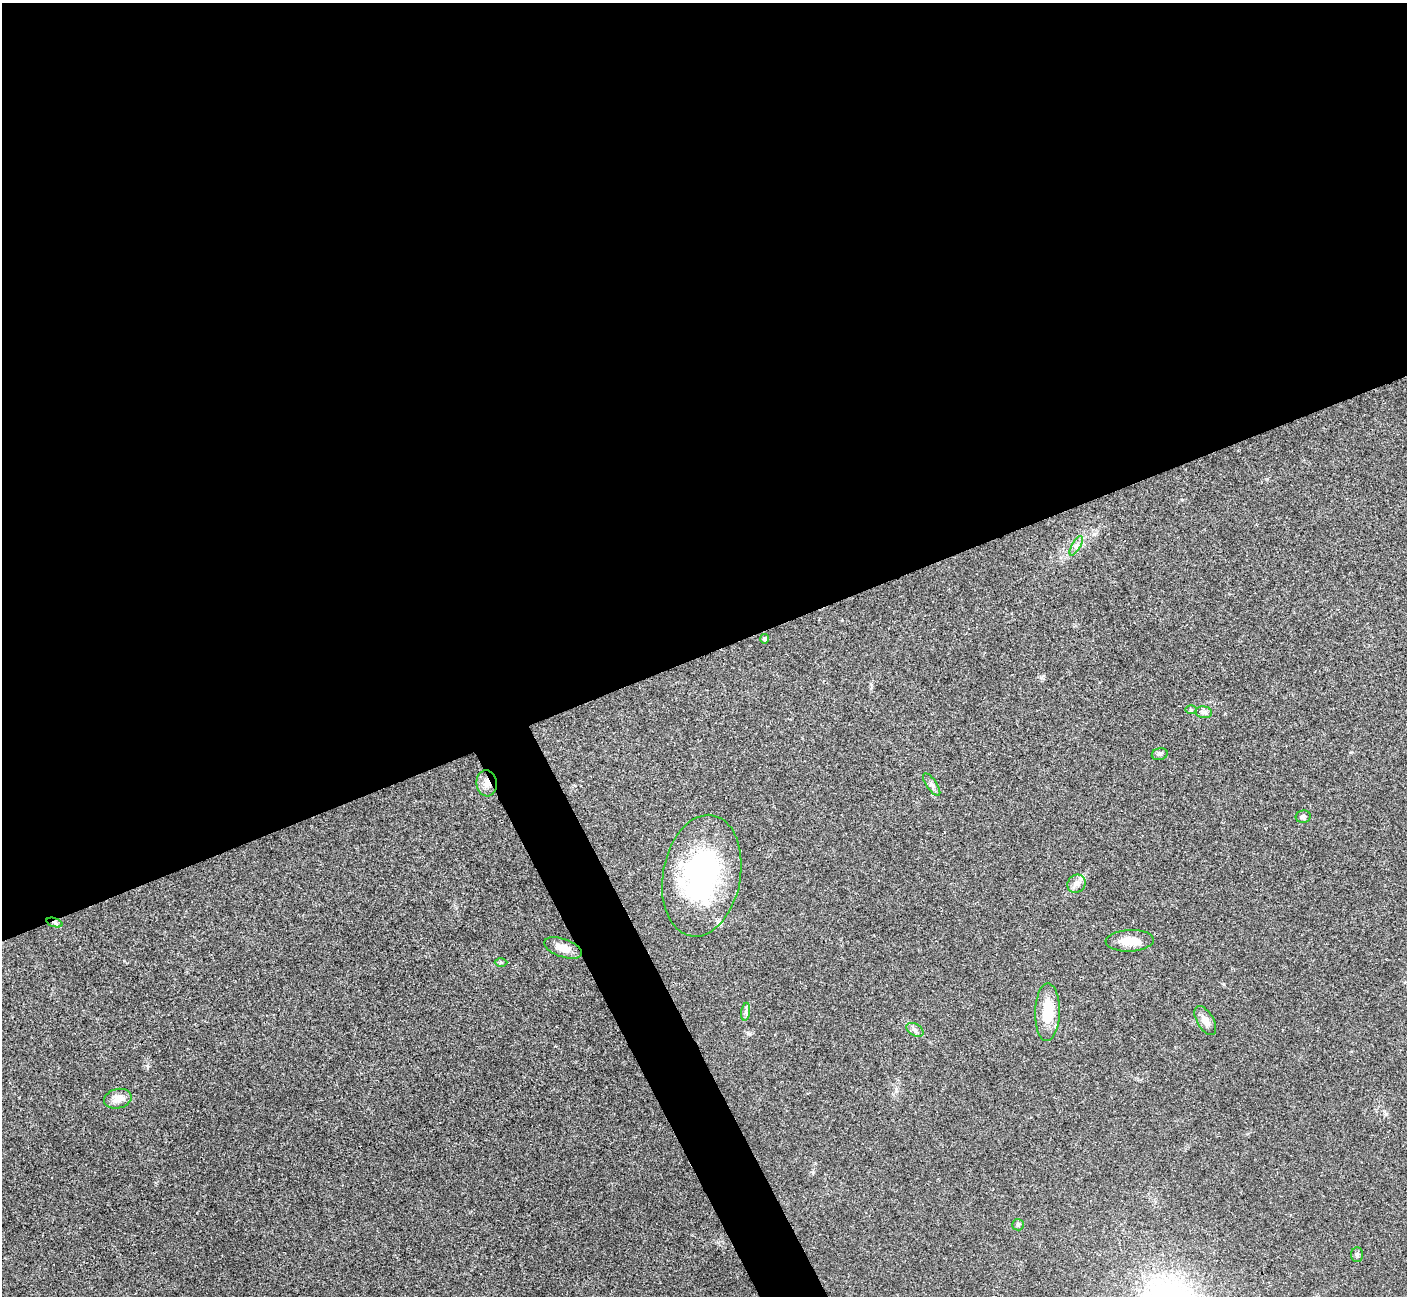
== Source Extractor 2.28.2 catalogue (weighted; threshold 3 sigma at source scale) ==
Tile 2 of 4 x 4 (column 2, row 1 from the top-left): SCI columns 1409-2813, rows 4037-5330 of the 5629 x 5617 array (HDU 1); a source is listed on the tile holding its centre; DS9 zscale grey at full resolution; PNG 1409 x 1298 px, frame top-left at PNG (2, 3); each listed source drawn as its Kron ellipse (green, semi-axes under 4 px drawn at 4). Shown black and unused: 53% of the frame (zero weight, under 3 of 4 exposures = <1% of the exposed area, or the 3 px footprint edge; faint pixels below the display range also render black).
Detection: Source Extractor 2.28.2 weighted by HDU 2 'WHT'; one run over the whole footprint, this tile lists its part. Background 0.022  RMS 0.0041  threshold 0.0183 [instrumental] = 3 sigma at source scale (4.5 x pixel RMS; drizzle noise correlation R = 1.50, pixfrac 1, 0.05/0.05 arcsec/px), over >= 5 px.
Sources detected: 24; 3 inside a brighter listed object's ellipse — not listed separately; the other 21 listed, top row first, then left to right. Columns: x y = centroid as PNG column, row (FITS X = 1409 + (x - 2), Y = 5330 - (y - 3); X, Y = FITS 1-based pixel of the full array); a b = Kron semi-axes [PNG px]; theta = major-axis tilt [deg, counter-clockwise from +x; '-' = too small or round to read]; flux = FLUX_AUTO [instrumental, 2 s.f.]
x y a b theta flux
1076 546 11 3 61 1.2
764 639 5 4 - 0.98
1191 710 6 4 -1 0.49
1204 712 8 6 -7 1.2
1160 754 8 6 16 0.92
487 783 13 10 -83 3.4
932 784 13 5 -56 1.5
1303 817 7 6 - 1
702 876 61 38 80 73
1077 884 9 8 - 2.1
55 923 8 3 -19 0.86
1130 941 24 11 3 6.5
563 948 19 9 -19 4.7
501 962 6 4 1 0.56
746 1012 9 4 82 1.1
1047 1012 29 12 88 12
1205 1021 16 8 -59 3.6
915 1030 9 6 -30 1.3
118 1099 14 9 13 4.1
1018 1225 6 5 - 0.69
1357 1255 7 6 - 0.83
Overlapping masked pixels (flux is a lower limit): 2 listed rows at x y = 487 783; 55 923
Unlisted compact peaks at least as high as the median listed source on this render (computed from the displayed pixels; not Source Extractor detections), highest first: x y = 1094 534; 1386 1114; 147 1066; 1041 678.